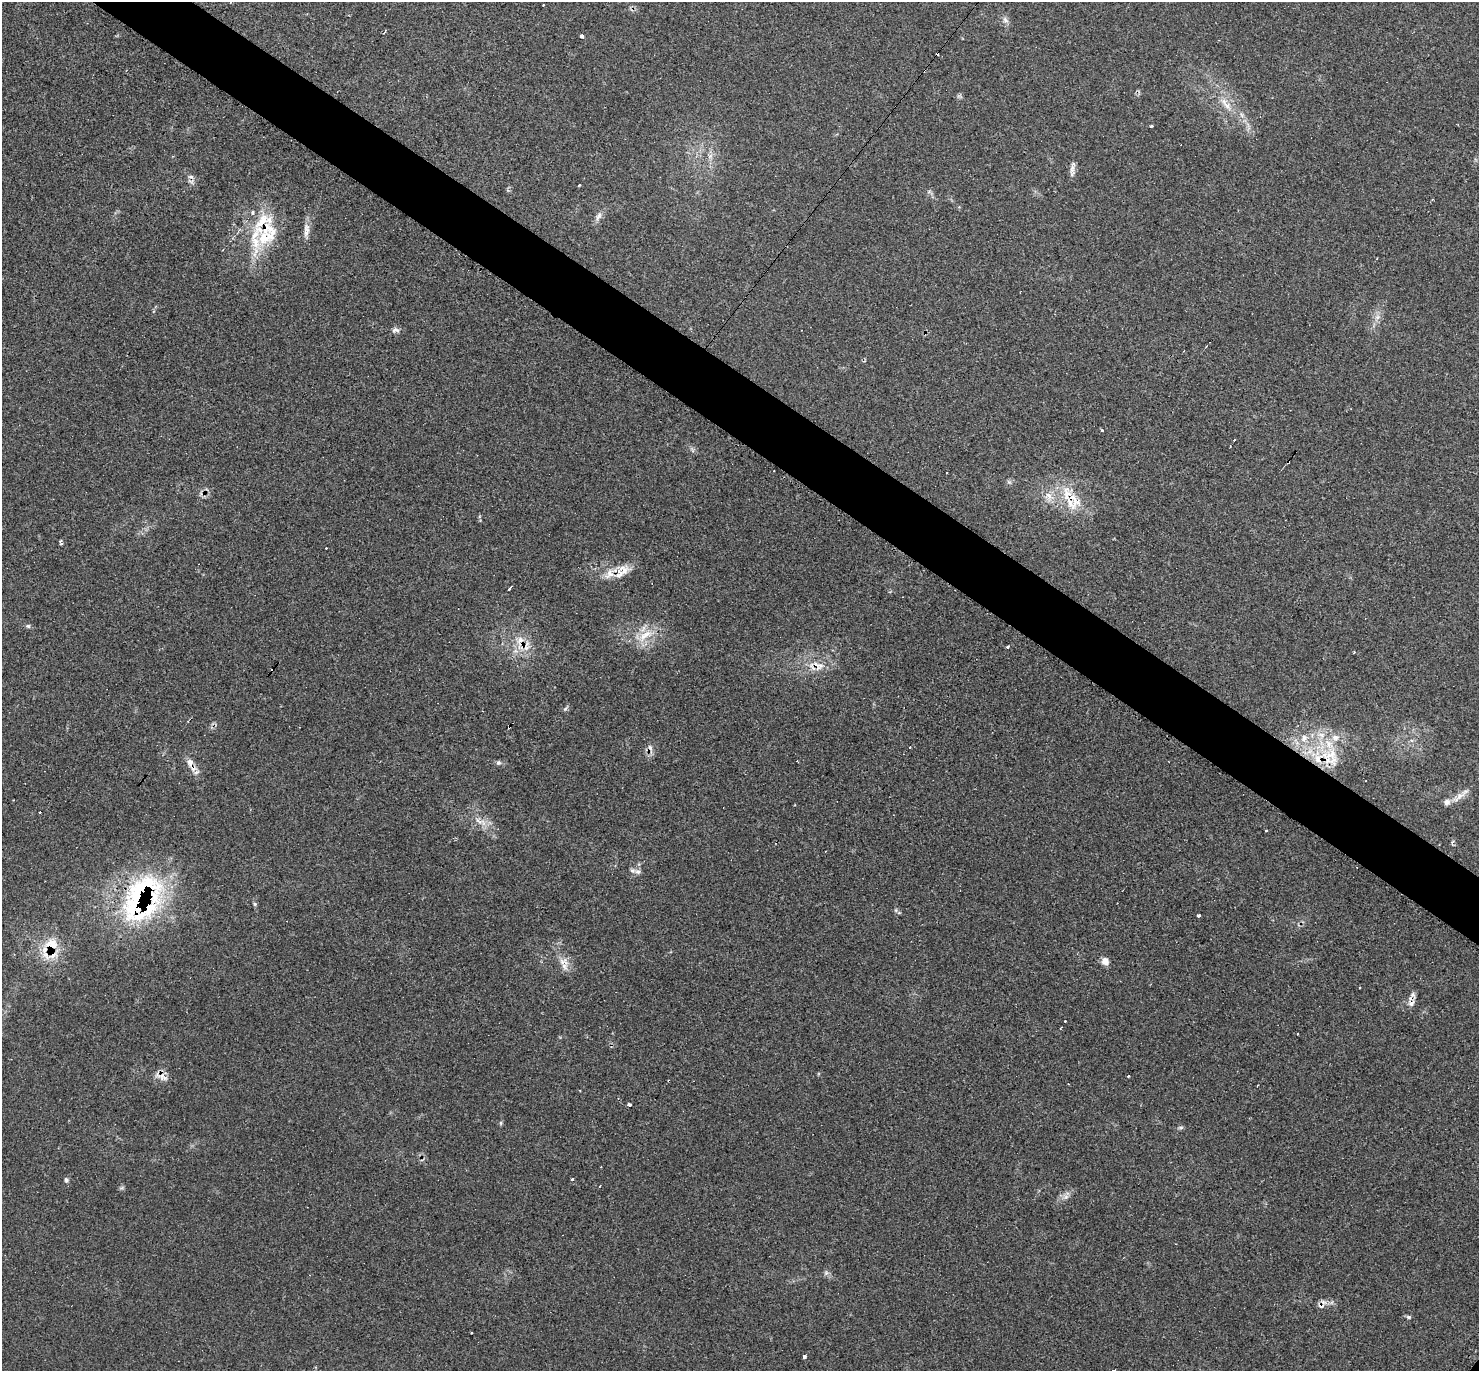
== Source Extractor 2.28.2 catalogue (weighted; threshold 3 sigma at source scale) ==
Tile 11 of 4 x 4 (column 3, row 3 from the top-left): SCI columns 2973-4449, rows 1523-2891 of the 5925 x 5928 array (HDU 1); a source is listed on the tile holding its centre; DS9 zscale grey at full resolution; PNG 1481 x 1373 px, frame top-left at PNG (2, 2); no overlay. Shown black and unused: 5% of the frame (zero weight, under 3 of 4 exposures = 1% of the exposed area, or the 3 px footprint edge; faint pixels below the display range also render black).
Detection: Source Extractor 2.28.2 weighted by HDU 2 'WHT'; one run over the whole footprint, this tile lists its part. Background 0.0446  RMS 0.0061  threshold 0.0273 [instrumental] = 3 sigma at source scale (4.5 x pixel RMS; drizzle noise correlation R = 1.50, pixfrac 1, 0.05/0.05 arcsec/px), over >= 5 px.
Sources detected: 81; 17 cosmic-ray / hot-pixel residue — not listed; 11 inside a brighter listed object's ellipse — not listed separately; the other 53 listed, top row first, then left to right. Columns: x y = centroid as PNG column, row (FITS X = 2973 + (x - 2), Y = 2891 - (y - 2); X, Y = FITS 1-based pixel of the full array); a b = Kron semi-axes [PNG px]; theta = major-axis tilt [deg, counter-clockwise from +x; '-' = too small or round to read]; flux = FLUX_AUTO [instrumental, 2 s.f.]
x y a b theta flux
1005 20 8 7 - 2
581 36 4 3 - 11
1227 106 17 6 -36 4.5
1151 126 3 3 - 1.3
1072 168 12 6 81 2.7
579 185 3 3 - 1.3
252 213 4 3 - 2.4
598 216 13 6 57 2.6
307 228 15 8 -78 3.7
265 237 31 18 19 22
1377 317 7 6 - 2.2
395 330 11 6 -1 2
1102 430 3 3 - 1
1048 495 11 6 -54 3.6
1073 502 27 24 -75 20
326 548 3 2 - 0.48
624 569 17 14 -4 7.5
509 588 4 3 - 6.7
28 626 6 5 - 1
645 635 25 10 33 11
520 640 12 9 48 5.4
1008 647 3 3 - 1.2
1354 652 2 2 - 0.45
820 665 12 7 -30 3.8
509 727 4 2 - 0.64
1321 735 11 6 -11 3.8
1335 737 12 8 2 4.5
1304 738 11 8 63 4.4
1331 754 22 15 11 17
498 763 6 6 - 1.3
192 767 17 7 -55 4.8
1459 797 25 5 37 4.4
482 822 13 5 -17 3.6
1266 831 3 2 - 1.2
638 872 8 7 - 2.2
142 899 72 46 62 110
255 904 5 5 - 0.82
1199 915 3 3 - 2.4
51 945 20 16 -3 14
1105 961 8 7 - 4.2
564 967 10 6 -53 3.3
1412 996 16 5 57 2.8
1128 1076 3 3 - 1.8
162 1077 22 6 -23 4.1
630 1105 4 3 - 9.1
1181 1127 7 4 19 0.94
572 1179 3 3 - 1.2
66 1180 7 5 -73 1.2
1066 1197 8 6 45 2.1
826 1273 6 5 - 1.2
1408 1317 6 5 - 1.1
471 1332 3 3 - 1.8
804 1357 3 3 - 14
Overlapping masked pixels (flux is a lower limit): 10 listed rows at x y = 1073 502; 520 640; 820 665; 509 727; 1331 754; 192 767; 142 899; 51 945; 1412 996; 162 1077
Unlisted compact peaks at least as high as the median listed source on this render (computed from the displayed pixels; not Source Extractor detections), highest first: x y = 565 709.